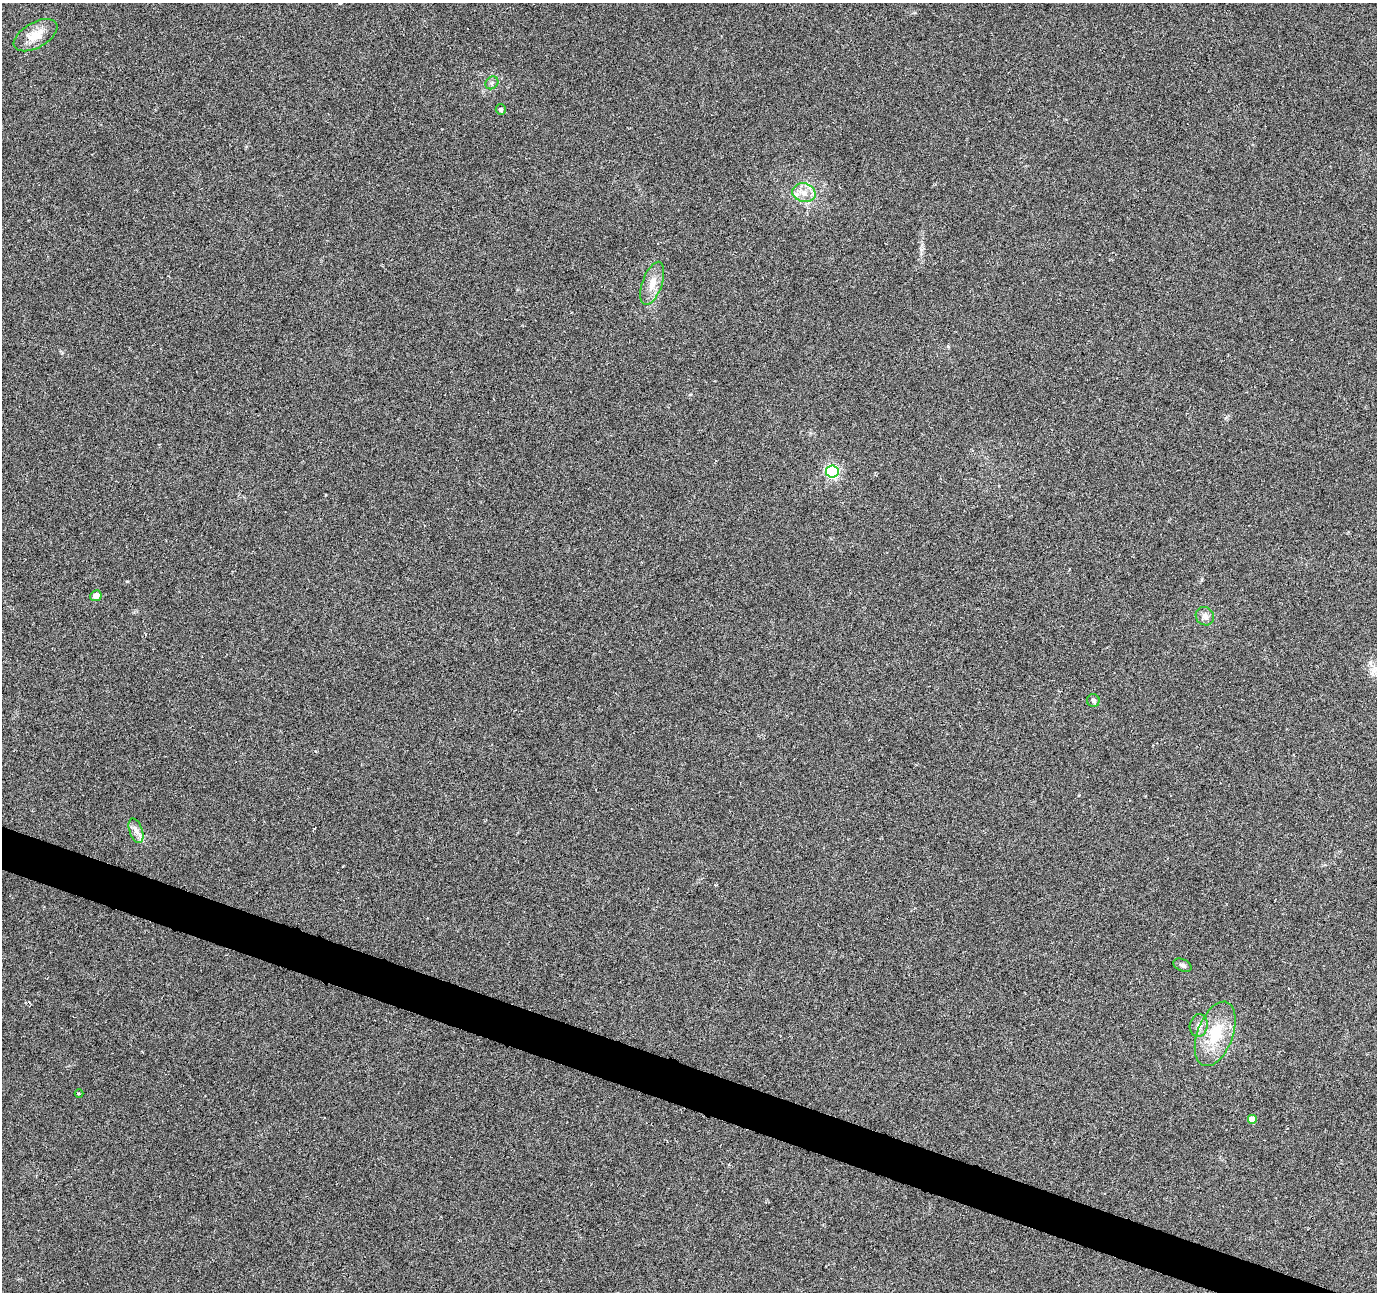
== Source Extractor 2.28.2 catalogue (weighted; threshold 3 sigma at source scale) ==
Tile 6 of 4 x 4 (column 2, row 2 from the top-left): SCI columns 1381-2755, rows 2856-4145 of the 5505 x 5644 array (HDU 1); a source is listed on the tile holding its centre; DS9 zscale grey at full resolution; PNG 1379 x 1294 px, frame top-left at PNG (2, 3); each listed source drawn as its Kron ellipse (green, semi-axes under 4 px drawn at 4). Shown black and unused: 3% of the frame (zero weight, under 3 of 6 exposures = <1% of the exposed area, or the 3 px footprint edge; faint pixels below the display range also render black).
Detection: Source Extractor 2.28.2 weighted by HDU 2 'WHT'; one run over the whole footprint, this tile lists its part. Background 0.0271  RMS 0.0039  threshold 0.0158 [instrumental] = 3 sigma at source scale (4.09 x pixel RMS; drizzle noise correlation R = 1.36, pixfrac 0.8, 0.0396/0.0396 arcsec/px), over >= 5 px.
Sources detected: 18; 2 cosmic-ray / hot-pixel residue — neither listed nor drawn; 1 inside a brighter listed object's ellipse — not listed separately; the other 15 listed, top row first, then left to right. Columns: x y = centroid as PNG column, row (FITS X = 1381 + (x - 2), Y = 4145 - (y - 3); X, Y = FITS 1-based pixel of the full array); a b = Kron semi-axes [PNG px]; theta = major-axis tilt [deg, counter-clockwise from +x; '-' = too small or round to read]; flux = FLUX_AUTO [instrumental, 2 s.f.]
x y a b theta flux
35 35 24 12 29 6.3
492 83 7 5 44 0.81
501 109 5 5 - 0.79
804 193 12 9 -15 3.4
652 283 22 10 71 4.5
832 472 6 6 - 61
96 596 6 5 - 2.2
1205 616 10 9 - 1.9
1093 701 6 6 - 0.81
136 831 13 6 -70 1.9
1182 965 9 6 -23 0.97
1199 1026 11 9 80 2.2
1215 1034 34 17 69 14
79 1094 4 3 - 0.34
1252 1119 5 4 - 5.5
Unlisted compact peaks at least as high as the median listed source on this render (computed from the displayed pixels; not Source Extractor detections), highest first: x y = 127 581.